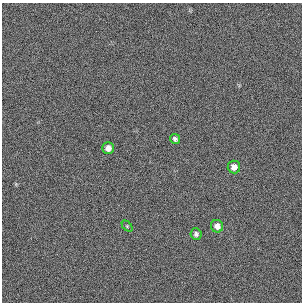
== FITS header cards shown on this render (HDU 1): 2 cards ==
NAXIS1  =                  300 / length of original image axis
NAXIS2  =                  300 / length of original image axis

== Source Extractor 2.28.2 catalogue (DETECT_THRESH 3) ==
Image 300 x 300 px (HDU 1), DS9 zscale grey, 1 PNG px = 1 image px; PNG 304 x 304 px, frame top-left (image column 1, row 300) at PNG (2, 3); each listed source drawn as its Kron ellipse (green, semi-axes under 4 px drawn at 4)
Background 383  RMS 67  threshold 200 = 3 sigma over >= 5 px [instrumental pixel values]
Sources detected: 6; all 6 listed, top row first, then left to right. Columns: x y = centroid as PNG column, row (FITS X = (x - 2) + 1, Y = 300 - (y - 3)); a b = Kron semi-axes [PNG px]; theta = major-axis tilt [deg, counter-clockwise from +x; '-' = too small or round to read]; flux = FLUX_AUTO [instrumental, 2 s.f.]
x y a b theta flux
175 139 5 4 - 11000
108 148 6 5 - 25000
234 167 6 6 - 26000
127 226 6 4 -46 5600
217 226 6 6 - 25000
196 234 6 5 - 12000